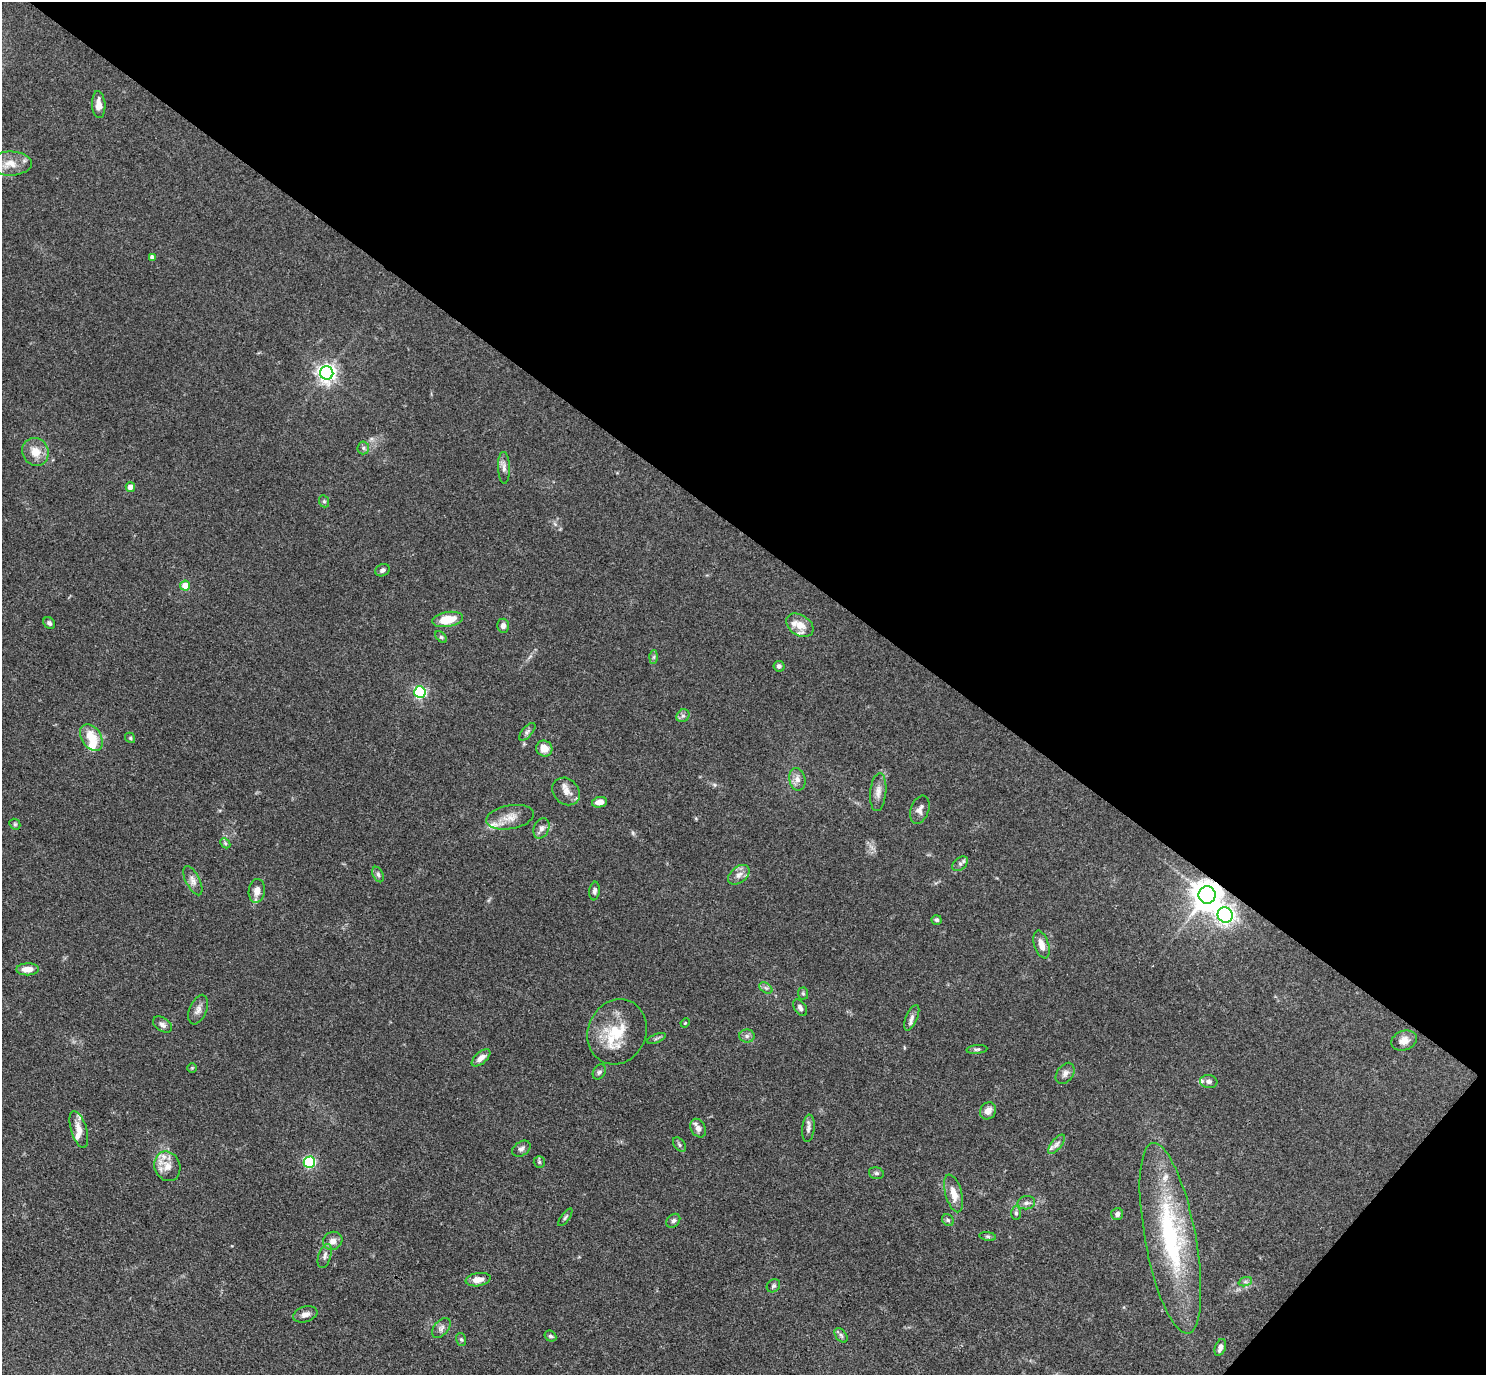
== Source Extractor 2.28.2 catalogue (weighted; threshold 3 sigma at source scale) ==
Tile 8 of 4 x 4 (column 4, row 2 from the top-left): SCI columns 4454-5937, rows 3043-4415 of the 5940 x 5944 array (HDU 1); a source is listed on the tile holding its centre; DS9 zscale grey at full resolution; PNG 1488 x 1377 px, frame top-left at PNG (2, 2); each listed source drawn as its Kron ellipse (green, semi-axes under 4 px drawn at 4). Shown black and unused: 41% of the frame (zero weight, under 3 of 4 exposures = <1% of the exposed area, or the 3 px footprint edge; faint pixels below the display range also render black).
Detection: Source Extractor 2.28.2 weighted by HDU 2 'WHT'; one run over the whole footprint, this tile lists its part. Background 0.0727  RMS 0.0056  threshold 0.0253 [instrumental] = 3 sigma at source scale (4.5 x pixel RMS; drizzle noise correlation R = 1.50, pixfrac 1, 0.05/0.05 arcsec/px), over >= 5 px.
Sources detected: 100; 8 inside a brighter listed object's ellipse — not listed separately; the other 92 listed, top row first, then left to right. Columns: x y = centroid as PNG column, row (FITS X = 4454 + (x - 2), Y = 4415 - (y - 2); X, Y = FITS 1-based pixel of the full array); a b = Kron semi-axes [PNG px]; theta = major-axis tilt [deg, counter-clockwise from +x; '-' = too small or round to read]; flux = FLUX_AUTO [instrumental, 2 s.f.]
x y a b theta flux
99 105 13 6 -87 4.6
10 164 22 12 0 8.5
152 257 4 4 - 1.7
327 373 7 6 - 280
363 448 6 5 - 1.2
35 452 14 13 - 7.8
504 468 16 6 -88 2.7
130 487 5 4 - 4.4
324 501 6 5 - 0.92
382 570 7 6 - 1.5
185 586 5 5 - 8.6
448 619 16 7 9 13
49 623 6 5 - 1.5
800 625 15 10 -32 7.9
503 626 7 6 - 2.3
441 637 7 4 -45 0.89
654 657 7 4 88 1.1
779 666 5 5 - 1.5
420 692 6 6 - 83
683 716 7 6 - 1.5
527 732 11 5 49 1.5
91 737 14 9 -58 11
130 738 5 4 - 0.82
544 749 8 7 - 5.2
797 779 11 8 -77 3.4
566 791 15 12 -47 5.1
878 792 19 8 84 4.2
599 802 8 5 11 4.3
920 810 14 9 71 3
510 817 24 12 10 7.3
15 824 6 5 - 0.82
541 828 10 7 65 2.6
225 843 6 4 -46 0.89
960 864 9 5 38 1.6
378 875 8 5 -63 1.3
739 875 12 8 39 3.5
193 881 16 7 -63 3.2
257 891 12 8 82 4.9
595 891 9 5 82 1.4
1207 895 9 8 - 1000
1225 915 8 7 - 200
936 920 5 5 - 1.2
1041 944 14 7 -72 5
28 969 11 6 1 5.6
766 988 7 4 -33 1.4
803 993 6 5 - 0.84
800 1008 9 5 -57 1.9
198 1010 15 8 68 3.4
912 1018 13 5 68 2.6
685 1023 5 3 - 0.51
162 1025 10 6 -35 2.3
617 1032 33 29 66 24
747 1036 8 6 0 1.7
656 1038 10 3 21 1.1
1404 1041 13 9 20 4.8
977 1049 10 4 5 1.1
481 1058 11 5 41 3.9
192 1068 5 5 - 0.69
599 1072 8 6 59 1.5
1065 1073 12 8 54 2.6
1209 1081 8 6 -4 2
988 1111 9 7 56 4
698 1128 10 7 -60 3.3
808 1128 13 6 84 2.3
79 1129 19 7 -73 5.1
1057 1144 11 5 52 2.2
679 1145 8 5 -54 1.2
521 1149 10 7 33 2
309 1162 6 6 - 64
539 1162 6 5 - 0.93
167 1166 15 12 -69 6.9
876 1173 8 5 -15 1.2
954 1193 19 8 -75 6.7
1026 1203 9 6 9 2
1016 1213 7 5 -90 1.3
1117 1214 6 6 - 2
565 1217 10 4 54 1.1
948 1220 6 5 - 1.1
673 1221 8 6 45 1.5
988 1236 8 4 -9 1.1
1170 1238 97 25 -79 79
333 1241 10 9 - 3.9
325 1256 12 6 72 2.3
478 1280 12 6 8 5.3
1245 1282 7 4 18 1.1
773 1286 7 6 - 1.2
305 1314 12 7 18 3
441 1328 11 7 50 2.3
841 1335 8 5 -54 1.3
550 1336 6 5 - 1.1
461 1339 6 5 - 0.87
1220 1347 9 5 69 2.7
Overlapping masked pixels (flux is a lower limit): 1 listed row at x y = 1207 895